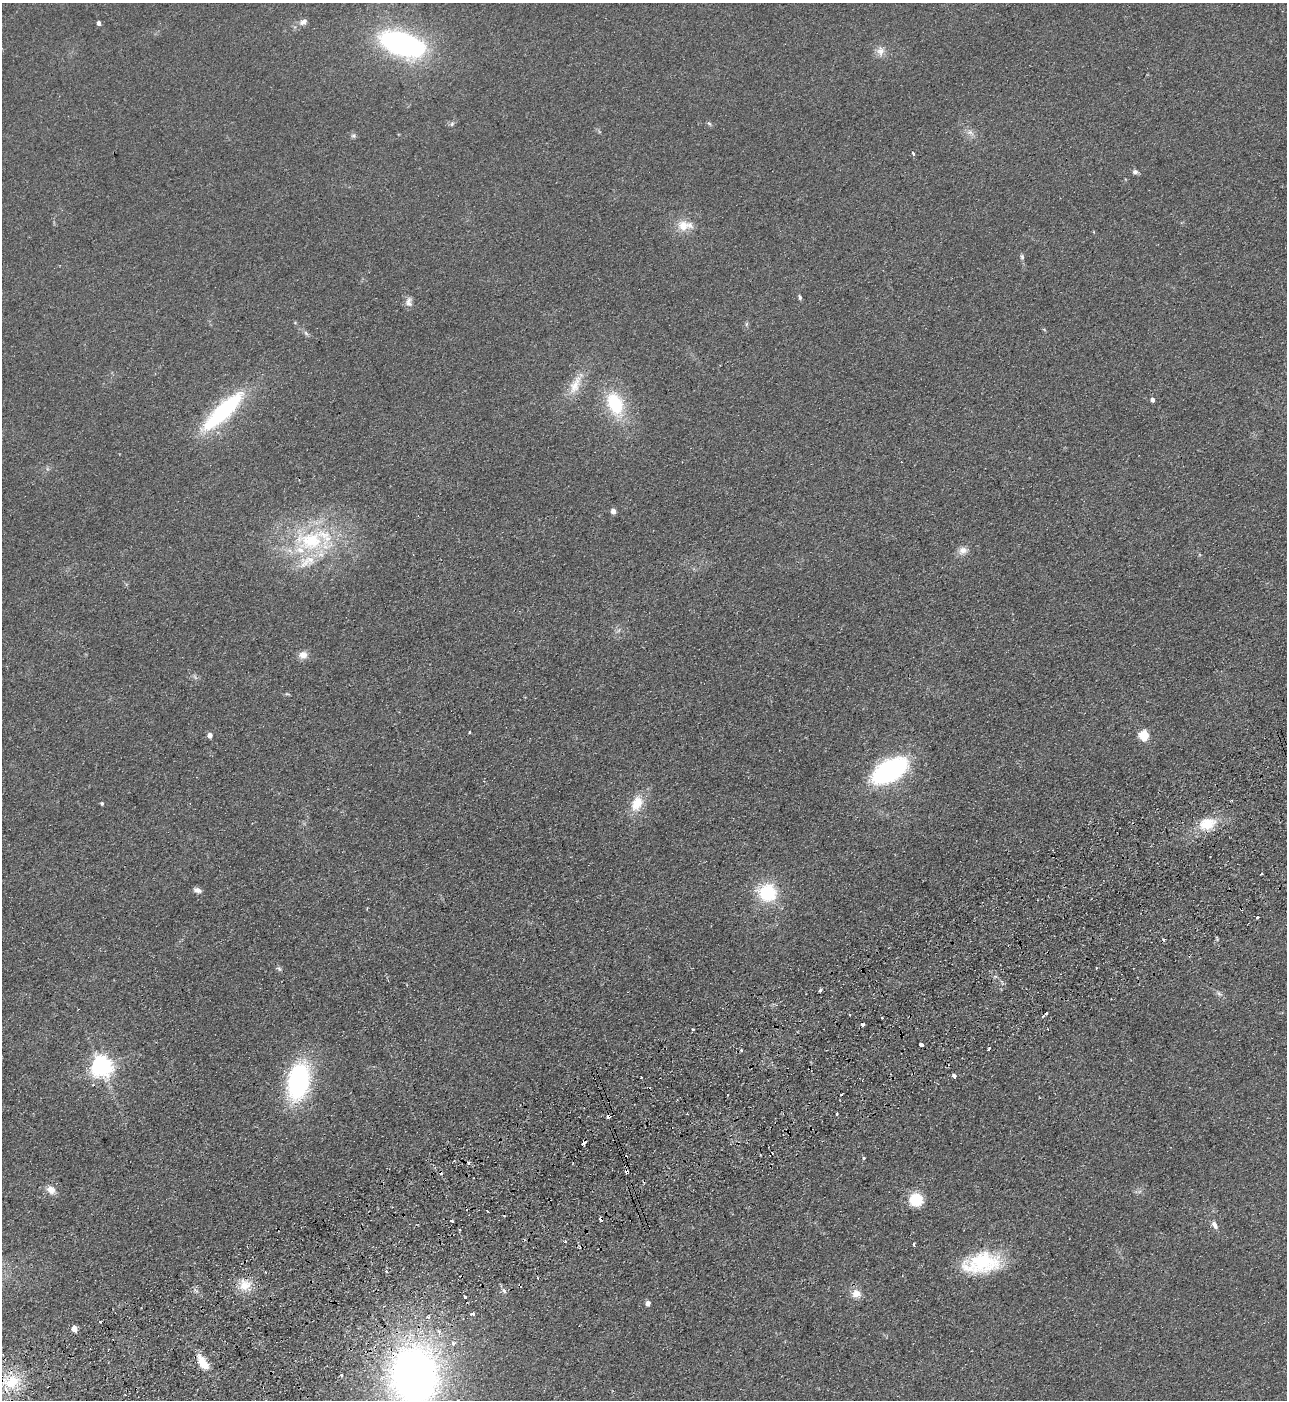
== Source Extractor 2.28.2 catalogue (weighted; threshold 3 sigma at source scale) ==
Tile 7 of 4 x 4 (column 3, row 2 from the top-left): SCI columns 2753-4037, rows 2852-4249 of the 5634 x 5702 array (HDU 1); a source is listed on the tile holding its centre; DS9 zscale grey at full resolution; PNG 1289 x 1402 px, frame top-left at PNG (2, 3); no overlay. Shown black and unused: <1% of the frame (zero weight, under 2 of 3 exposures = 3% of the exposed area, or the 3 px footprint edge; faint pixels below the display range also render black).
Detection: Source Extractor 2.28.2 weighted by HDU 2 'WHT'; one run over the whole footprint, this tile lists its part. Background 0.113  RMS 0.011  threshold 0.0487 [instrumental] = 3 sigma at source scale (4.5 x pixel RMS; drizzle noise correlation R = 1.50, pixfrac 1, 0.05/0.05 arcsec/px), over >= 5 px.
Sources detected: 92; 17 cosmic-ray / hot-pixel residue — not listed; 3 inside a brighter listed object's ellipse — not listed separately; the other 72 listed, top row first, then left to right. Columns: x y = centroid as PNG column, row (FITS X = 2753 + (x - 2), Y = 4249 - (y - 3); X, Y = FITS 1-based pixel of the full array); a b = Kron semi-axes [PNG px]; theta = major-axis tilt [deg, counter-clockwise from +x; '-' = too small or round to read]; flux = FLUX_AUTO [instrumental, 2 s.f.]
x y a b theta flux
303 22 10 7 32 5
99 23 4 4 - 3.5
402 44 28 13 -18 330
880 51 14 10 -86 7.9
709 123 7 5 -52 1.8
452 124 6 5 - 2.1
970 132 11 8 -25 5.7
353 136 7 6 - 2.2
913 153 4 3 - 3.4
1135 172 7 5 2 3.2
684 225 23 13 1 17
1022 257 8 5 -80 2.1
800 297 7 4 -82 1.9
409 302 14 8 86 5.6
746 324 6 4 88 1.7
306 333 8 4 -54 2.3
575 385 32 12 65 21
1152 400 5 4 - 3.3
615 404 33 20 -68 57
223 411 48 13 44 130
613 511 5 4 - 7.1
310 540 44 30 2 100
963 550 12 10 26 7.2
303 655 11 9 24 7.9
469 732 3 2 - 1.6
210 735 5 4 - 6
1144 735 6 5 - 68
889 770 26 14 30 230
102 803 4 4 - 1.6
637 803 21 14 67 22
1207 824 25 17 20 28
1261 874 3 2 - 2
197 890 10 6 -18 4.4
767 892 17 16 - 60
1257 917 3 3 - 1.8
279 968 8 5 -47 2.2
820 991 3 3 - 2.8
1219 994 10 6 -39 3.1
1046 1014 6 3 48 5.3
882 1018 2 2 - 0.9
693 1029 3 2 - 2.3
921 1045 4 3 - 8
741 1050 4 3 - 1.2
101 1066 8 7 - 680
954 1076 4 3 - 5
298 1081 31 18 80 180
93 1084 4 3 - 1
727 1095 2 2 - 1.3
837 1114 3 3 - 2.1
608 1116 4 3 - 9.4
584 1143 4 3 - 22
864 1158 4 4 - 1.2
469 1163 3 3 - 4.4
627 1171 3 3 - 12
51 1190 13 9 -50 8.6
916 1200 13 12 - 32
452 1221 3 3 - 2.7
1215 1225 11 6 -58 5
914 1244 5 3 - 1.2
982 1263 45 23 10 74
386 1271 4 3 - 2.2
245 1285 16 15 - 17
856 1294 12 11 - 10
465 1297 3 3 - 5.3
648 1303 5 4 - 5.6
473 1314 4 3 - 7.7
74 1328 5 4 - 13
453 1343 6 6 - 3.2
203 1363 20 9 -56 18
341 1375 3 2 - 1.5
414 1376 60 48 -85 600
11 1383 23 14 53 33
Overlapping masked pixels (flux is a lower limit): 4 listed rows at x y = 608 1116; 584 1143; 627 1171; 414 1376
Isophote crosses this tile's border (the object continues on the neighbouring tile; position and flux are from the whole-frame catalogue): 1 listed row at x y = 414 1376